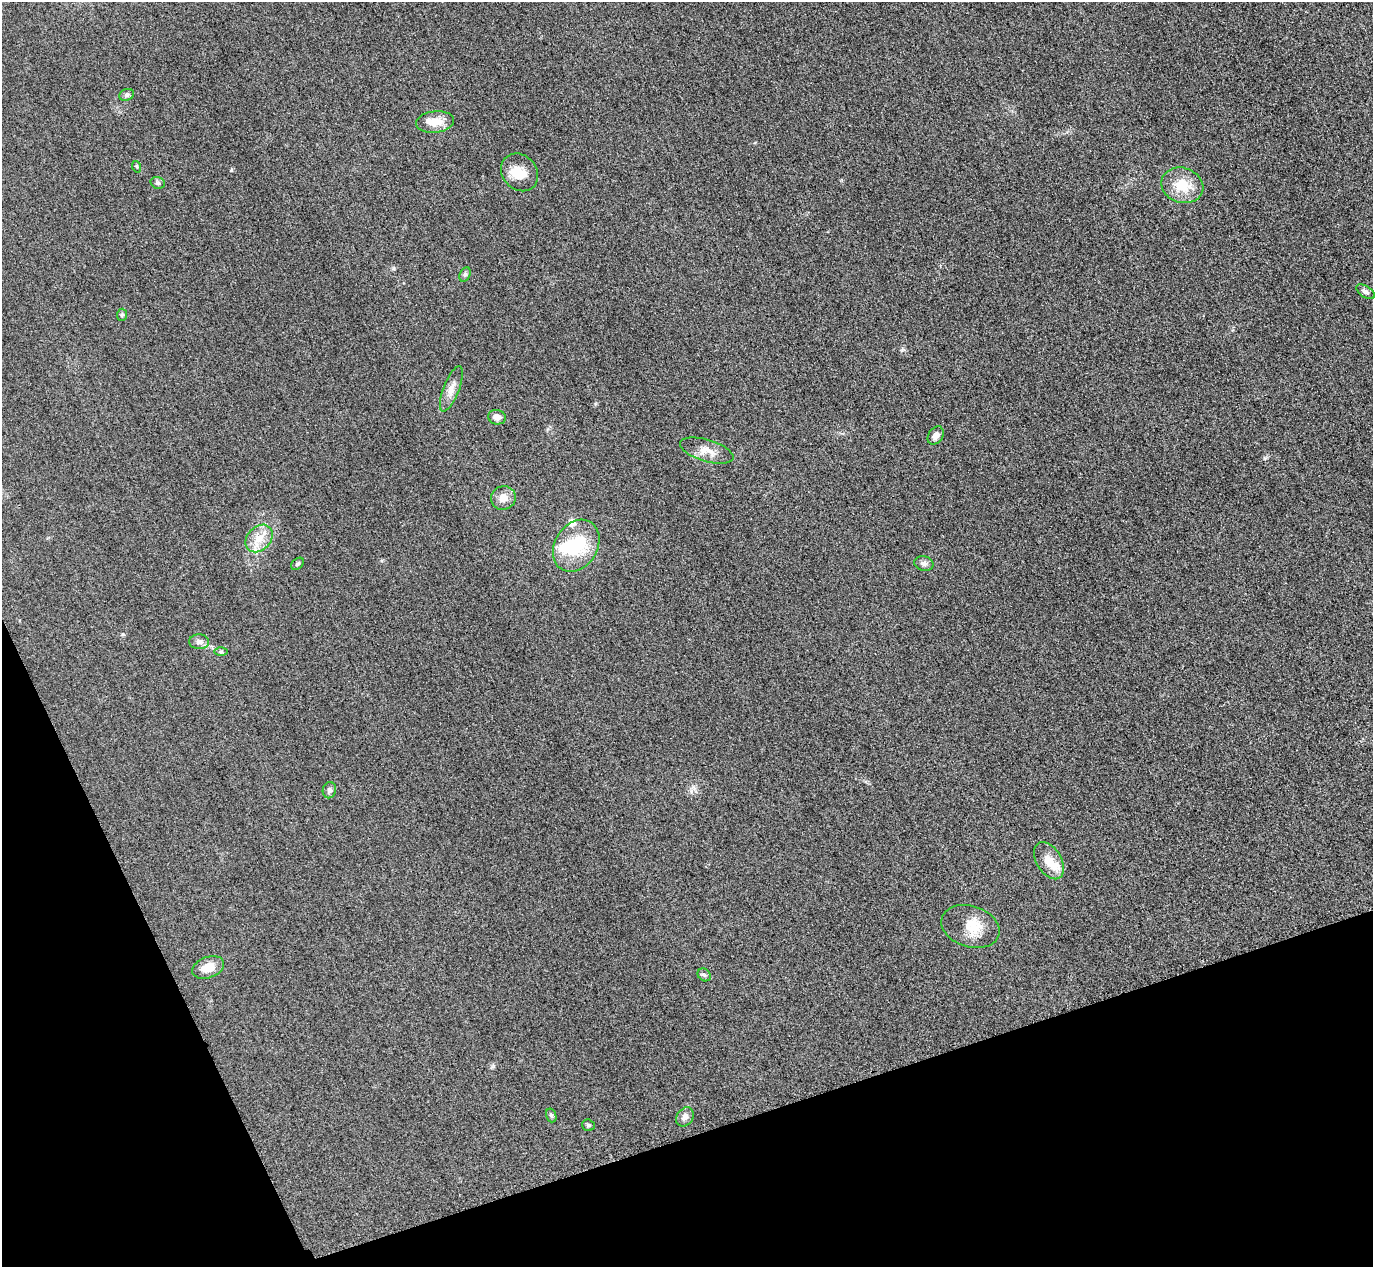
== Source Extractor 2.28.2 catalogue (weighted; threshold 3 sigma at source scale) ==
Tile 14 of 4 x 4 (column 2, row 4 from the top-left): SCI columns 1402-2772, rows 303-1567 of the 5546 x 5533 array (HDU 1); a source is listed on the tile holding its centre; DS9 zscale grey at full resolution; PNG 1375 x 1269 px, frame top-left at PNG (2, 2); each listed source drawn as its Kron ellipse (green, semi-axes under 4 px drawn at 4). Shown black and unused: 17% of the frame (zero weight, under 3 of 4 exposures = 3% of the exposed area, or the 3 px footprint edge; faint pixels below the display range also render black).
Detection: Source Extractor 2.28.2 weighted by HDU 2 'WHT'; one run over the whole footprint, this tile lists its part. Background 0.139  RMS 0.019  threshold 0.0852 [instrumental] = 3 sigma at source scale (4.5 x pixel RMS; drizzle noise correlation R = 1.50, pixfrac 1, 0.05/0.05 arcsec/px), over >= 5 px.
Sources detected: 32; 2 inside a brighter object's white glare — neither listed nor drawn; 2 inside a brighter listed object's ellipse — not listed separately; the other 28 listed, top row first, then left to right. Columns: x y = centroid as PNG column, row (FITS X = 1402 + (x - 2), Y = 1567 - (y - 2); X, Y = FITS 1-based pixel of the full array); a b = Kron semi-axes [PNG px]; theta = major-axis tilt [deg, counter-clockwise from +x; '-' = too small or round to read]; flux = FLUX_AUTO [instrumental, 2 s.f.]
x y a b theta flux
127 95 7 5 22 4.6
435 122 19 10 7 27
137 167 6 4 -71 2.3
520 172 20 17 -48 34
158 183 7 5 -16 4.2
1182 185 21 17 -19 46
465 275 7 5 63 4
1366 292 10 5 -32 5.7
122 315 6 5 - 3.2
451 389 24 8 69 17
497 417 9 7 -10 11
936 436 10 7 56 9.9
707 451 27 11 -16 24
503 498 12 11 - 17
259 538 15 11 47 28
576 546 28 21 57 100
924 563 10 7 -12 7.4
298 564 7 5 41 3.6
199 642 10 7 -4 8
221 652 6 4 0 3
329 790 8 6 78 5.9
1049 861 20 12 -59 27
970 926 30 20 -18 44
208 967 16 10 21 28
704 975 7 5 -44 4
551 1115 7 5 -73 3.6
685 1117 10 8 55 11
588 1125 6 5 - 3.5
Unlisted compact peaks at least as high as the median listed source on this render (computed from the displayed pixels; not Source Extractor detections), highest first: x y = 231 170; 902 350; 123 634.